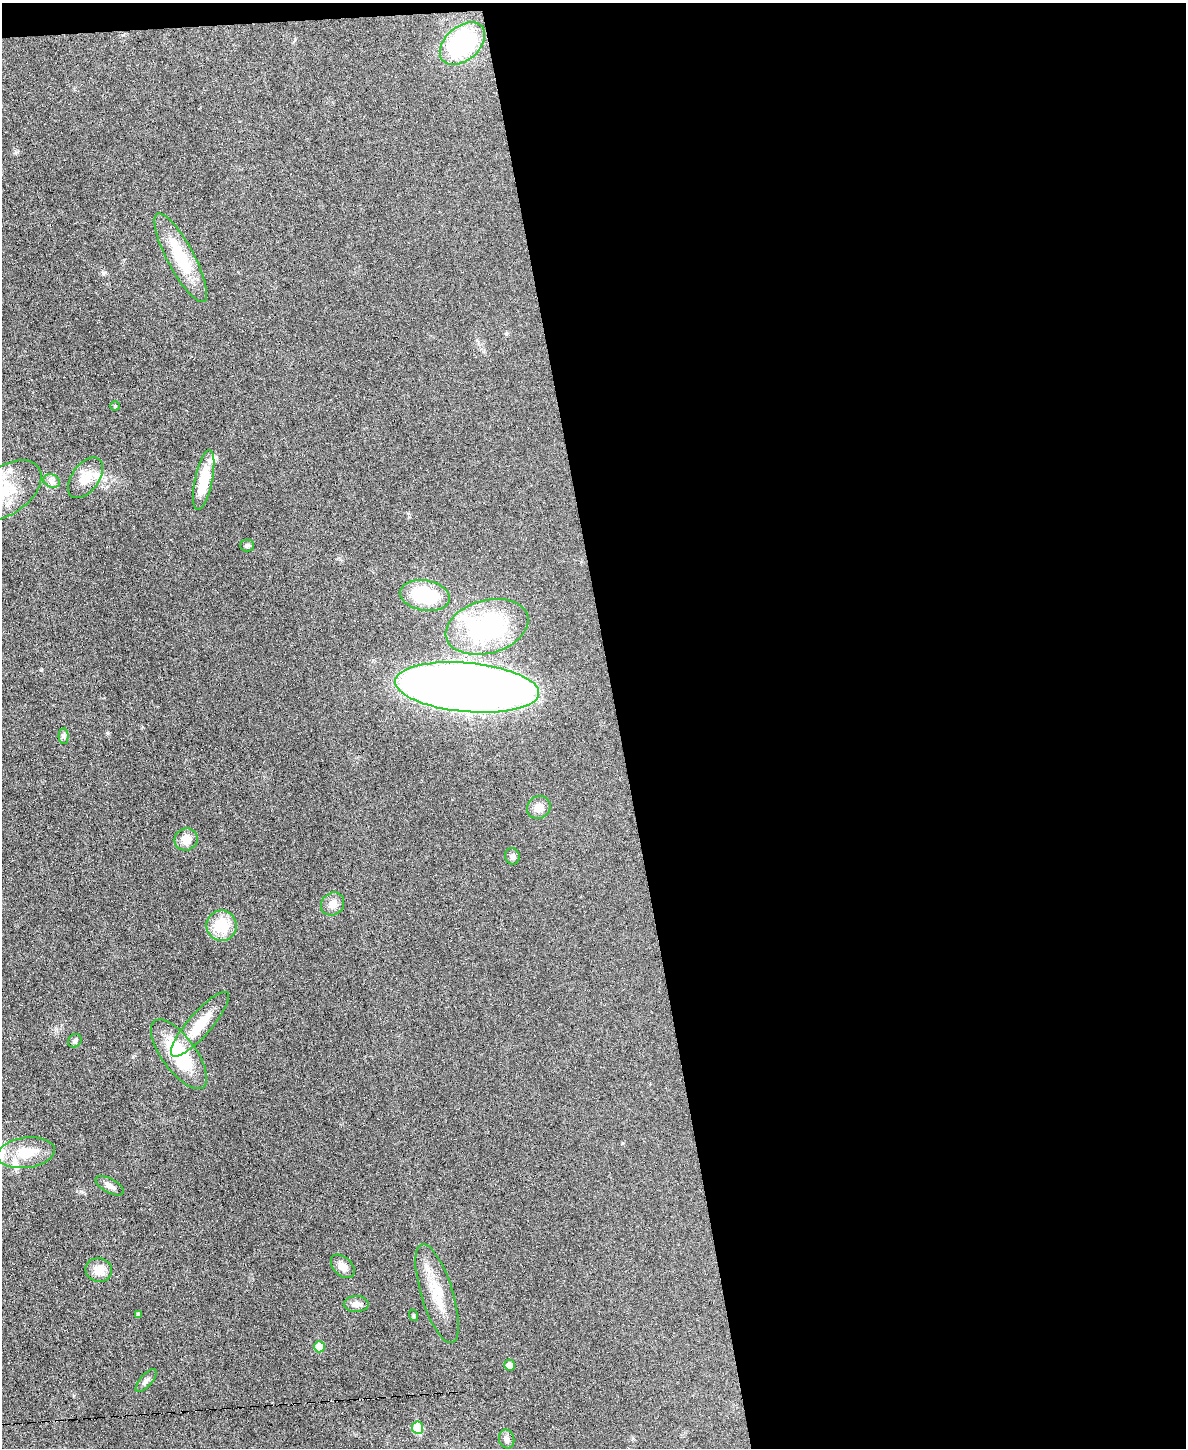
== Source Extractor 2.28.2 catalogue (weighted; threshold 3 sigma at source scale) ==
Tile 4 of 4 x 3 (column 4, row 1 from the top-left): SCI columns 3551-4734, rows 3024-4469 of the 4736 x 4713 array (HDU 1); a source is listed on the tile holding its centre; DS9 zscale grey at full resolution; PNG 1188 x 1450 px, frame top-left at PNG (2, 3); each listed source drawn as its Kron ellipse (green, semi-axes under 4 px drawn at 4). Shown black and unused: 49% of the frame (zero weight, under 3 of 6 exposures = <1% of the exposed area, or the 3 px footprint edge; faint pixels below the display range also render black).
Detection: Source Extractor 2.28.2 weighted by HDU 2 'WHT'; one run over the whole footprint, this tile lists its part. Background 0.0307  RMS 0.004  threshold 0.0163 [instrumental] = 3 sigma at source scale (4.09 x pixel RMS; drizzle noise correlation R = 1.36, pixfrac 0.8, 0.05/0.05 arcsec/px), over >= 5 px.
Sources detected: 37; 1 inside a brighter object's white glare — neither listed nor drawn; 3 inside a brighter listed object's ellipse — not listed separately; the other 33 listed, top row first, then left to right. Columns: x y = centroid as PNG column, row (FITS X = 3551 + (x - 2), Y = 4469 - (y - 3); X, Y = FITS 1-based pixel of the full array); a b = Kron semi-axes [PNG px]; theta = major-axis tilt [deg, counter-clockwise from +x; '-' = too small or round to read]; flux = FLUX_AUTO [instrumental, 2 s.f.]
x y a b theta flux
462 44 26 17 41 39
181 258 50 13 -62 18
115 406 4 4 - 0.51
85 478 23 13 53 7
204 480 30 8 78 13
52 481 8 6 -21 1.3
6 490 40 24 35 15
247 545 7 6 - 0.86
425 595 25 15 -9 21
487 627 42 26 15 54
467 687 72 24 -5 560
64 736 7 5 89 0.83
539 807 12 11 - 3.1
186 839 12 11 - 3.9
512 856 8 7 - 1.3
332 904 12 11 - 2.8
221 926 15 15 - 12
200 1024 42 11 49 11
75 1041 7 6 - 0.84
179 1054 41 17 -54 23
26 1153 29 15 7 10
110 1186 16 7 -28 1.9
343 1266 14 9 -44 2.7
99 1270 13 12 - 4.6
437 1294 51 16 -73 12
356 1304 12 8 2 2.3
139 1314 4 4 - 1
413 1315 6 4 -72 0.45
319 1347 5 5 - 6.3
509 1365 5 5 - 3
146 1380 14 6 49 1.4
418 1428 6 5 - 12
507 1439 9 7 -77 1.4
Isophote crosses this tile's border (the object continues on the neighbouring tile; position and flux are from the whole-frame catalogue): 1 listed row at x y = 6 490
Unlisted compact peaks at least as high as the median listed source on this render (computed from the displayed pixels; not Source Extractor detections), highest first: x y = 107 733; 81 1191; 41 670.